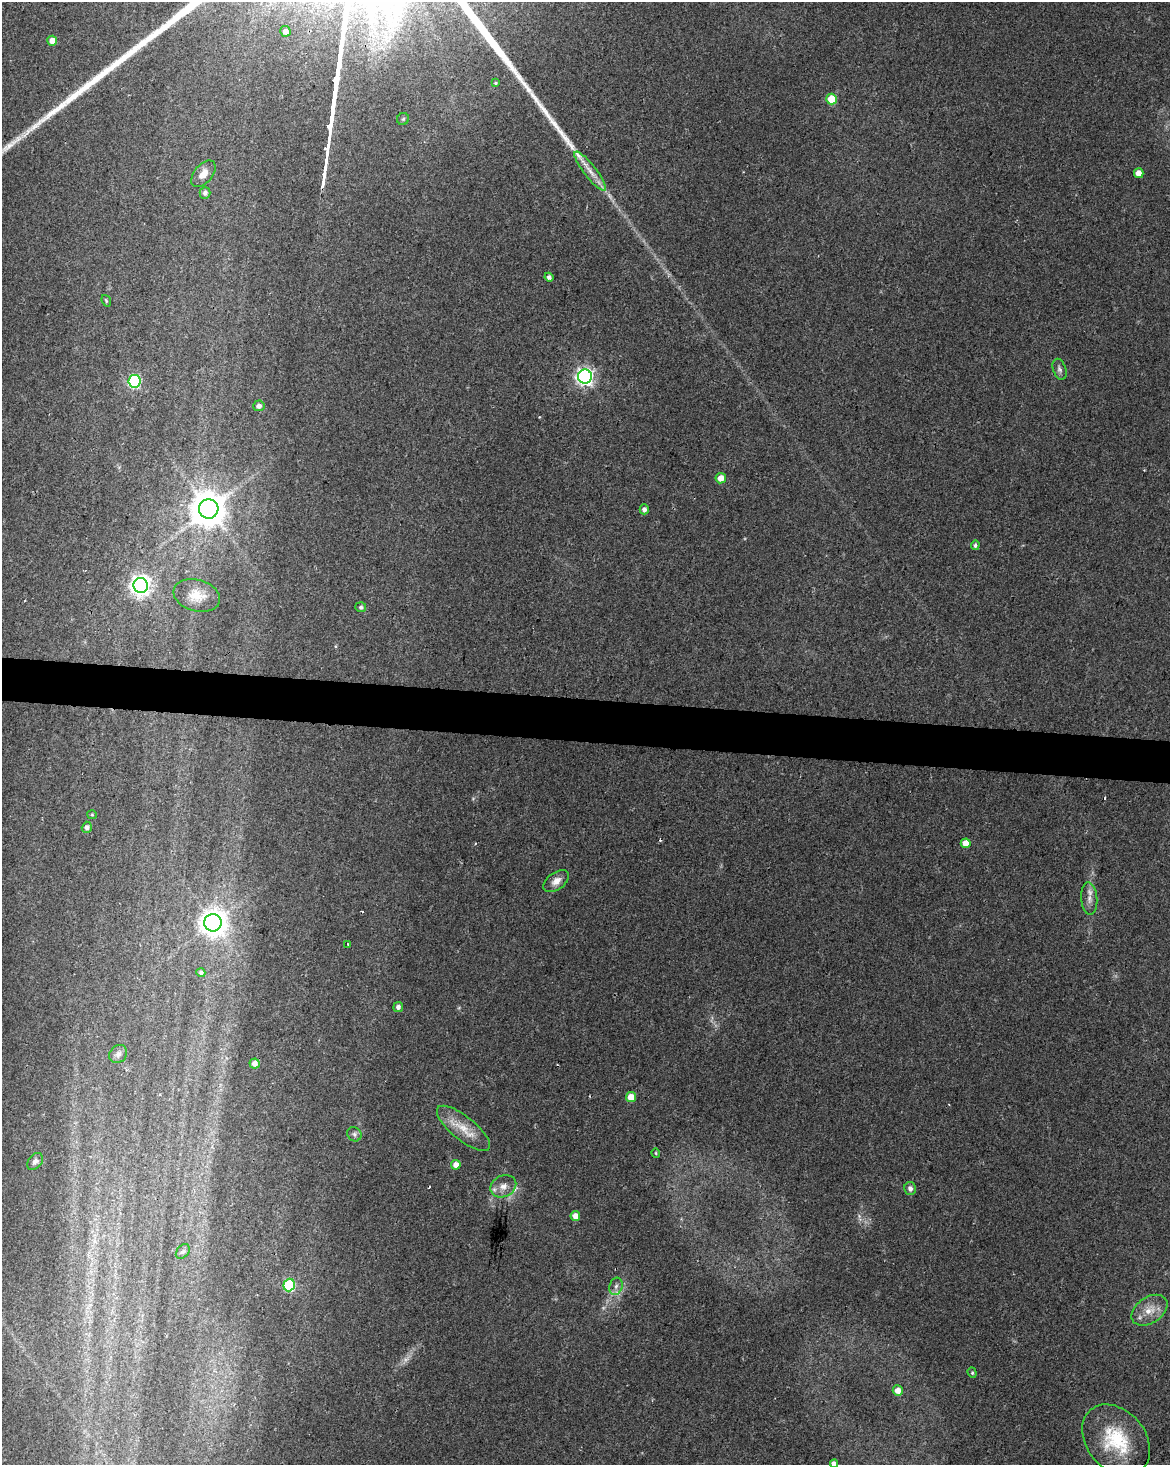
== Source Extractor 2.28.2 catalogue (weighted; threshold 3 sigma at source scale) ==
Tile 6 of 4 x 3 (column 2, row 2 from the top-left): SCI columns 1175-2342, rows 1748-3210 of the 4677 x 4900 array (HDU 1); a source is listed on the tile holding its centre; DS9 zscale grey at full resolution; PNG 1172 x 1467 px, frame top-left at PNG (2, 2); each listed source drawn as its Kron ellipse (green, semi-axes under 4 px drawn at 4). Shown black and unused: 3% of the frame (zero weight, under 2 of 3 exposures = <1% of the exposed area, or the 3 px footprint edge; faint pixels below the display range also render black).
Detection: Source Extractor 2.28.2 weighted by HDU 2 'WHT'; one run over the whole footprint, this tile lists its part. Background 0.0368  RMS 0.0047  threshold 0.0212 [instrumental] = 3 sigma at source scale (4.5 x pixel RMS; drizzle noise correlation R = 1.50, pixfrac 1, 0.0396/0.0396 arcsec/px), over >= 5 px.
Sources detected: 55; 1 too faint to see at this stretch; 3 cosmic-ray / hot-pixel residue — neither listed nor drawn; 1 inside a brighter listed object's ellipse — not listed separately; the other 50 listed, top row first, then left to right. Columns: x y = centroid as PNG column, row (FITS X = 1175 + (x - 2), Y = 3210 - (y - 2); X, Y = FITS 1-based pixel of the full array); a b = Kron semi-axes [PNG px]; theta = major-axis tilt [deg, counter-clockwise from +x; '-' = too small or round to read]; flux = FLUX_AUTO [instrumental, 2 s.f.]
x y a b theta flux
285 31 5 5 - 3.2
52 41 5 5 - 4.7
495 83 4 4 - 0.55
832 99 5 5 - 19
403 119 6 6 - 0.88
590 171 24 6 -52 5.3
1139 173 5 4 - 4.5
203 174 16 9 50 5.1
205 193 6 5 - 1.8
549 277 4 4 - 1.7
106 301 6 4 -70 0.61
1059 369 11 6 -71 1.7
585 377 7 7 - 180
134 381 6 6 - 61
259 406 5 5 - 2.1
721 478 5 5 - 4.8
209 509 10 9 - 1100
644 509 5 4 - 1.9
975 545 5 4 - 1
141 585 7 7 - 280
197 595 24 15 -16 8.5
361 607 5 5 - 1.2
92 815 5 4 - 0.51
87 827 6 5 - 2
966 843 5 5 - 5.1
556 881 15 8 37 3.8
1089 899 16 8 -85 3.5
213 923 9 8 - 520
348 944 3 3 - 1.5
201 973 4 4 - 1.3
398 1007 5 4 - 1.8
118 1054 10 8 50 2
254 1064 5 5 - 3
631 1097 5 5 - 8
464 1128 33 12 -39 10
354 1134 7 6 - 1.4
656 1153 4 4 - 0.54
35 1161 9 6 49 1.8
456 1165 5 5 - 4.2
503 1186 13 10 25 4.3
910 1189 6 6 - 2
575 1216 5 5 - 4.4
183 1252 8 6 47 1.1
289 1285 6 5 - 43
616 1286 9 6 73 1.9
1149 1310 20 13 33 7.3
972 1373 5 4 - 0.63
898 1391 5 5 - 4.2
1116 1440 39 29 -50 29
834 1464 4 4 - 3.1
Isophote crosses this tile's border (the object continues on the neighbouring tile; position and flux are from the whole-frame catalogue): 1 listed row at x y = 834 1464